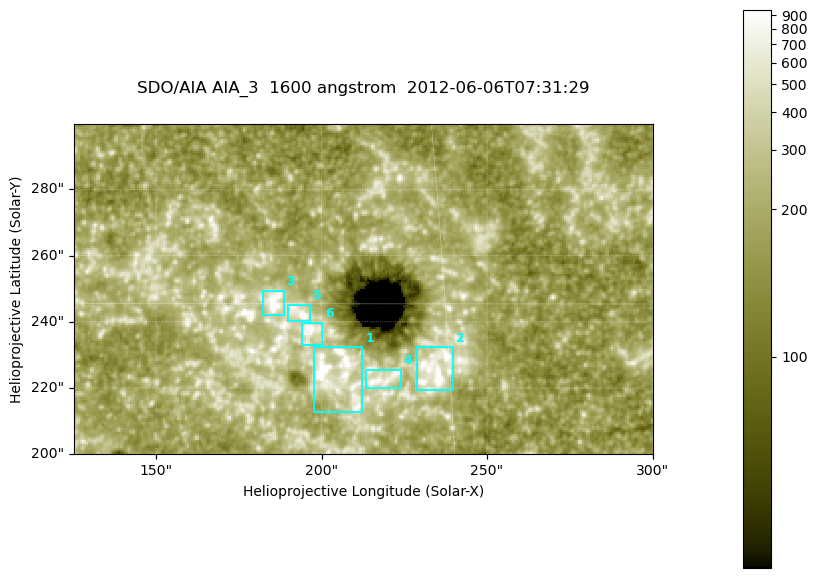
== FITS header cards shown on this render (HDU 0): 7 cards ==
TELESCOP= 'SDO/AIA '
INSTRUME= 'AIA_3   '
WAVELNTH=                 1600
WAVEUNIT= 'angstrom'
DATE-OBS= '2012-06-06T07:31:29.12'
CTYPE1  = 'HPLN-TAN'
CTYPE2  = 'HPLT-TAN'

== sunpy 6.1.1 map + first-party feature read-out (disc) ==
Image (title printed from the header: SDO/AIA AIA_3  1600 angstrom  2012-06-06T07:31:29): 287 x 164 px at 0.609 arcsec/px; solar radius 946 arcsec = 1552 px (partial field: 0.6% of the solar disc is inside the frame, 100% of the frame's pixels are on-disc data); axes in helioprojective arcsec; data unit not stated in the header (colour bar unlabelled)
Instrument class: DISC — disc imager (sunpy class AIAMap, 1600 A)
Bright regions (active regions / flare kernels): reference = the on-disc median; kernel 3 px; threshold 5 sigma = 344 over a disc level ~185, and >= 1.15x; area >= 47 px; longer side >= 3 px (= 1.8 arcsec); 6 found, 6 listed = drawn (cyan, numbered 1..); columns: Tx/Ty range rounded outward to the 2 arcsec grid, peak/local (2 s.f.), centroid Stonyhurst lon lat
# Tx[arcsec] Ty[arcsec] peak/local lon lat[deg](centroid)
1 196..212 212..232 8.3 +13 +14
2 228..240 218..232 6.6 +15 +14
3 182..190 242..250 6.5 +12 +15
4 212..224 220..226 4.5 +14 +14
5 190..198 240..246 9.3 +12 +15
6 194..200 232..240 6.3 +12 +14